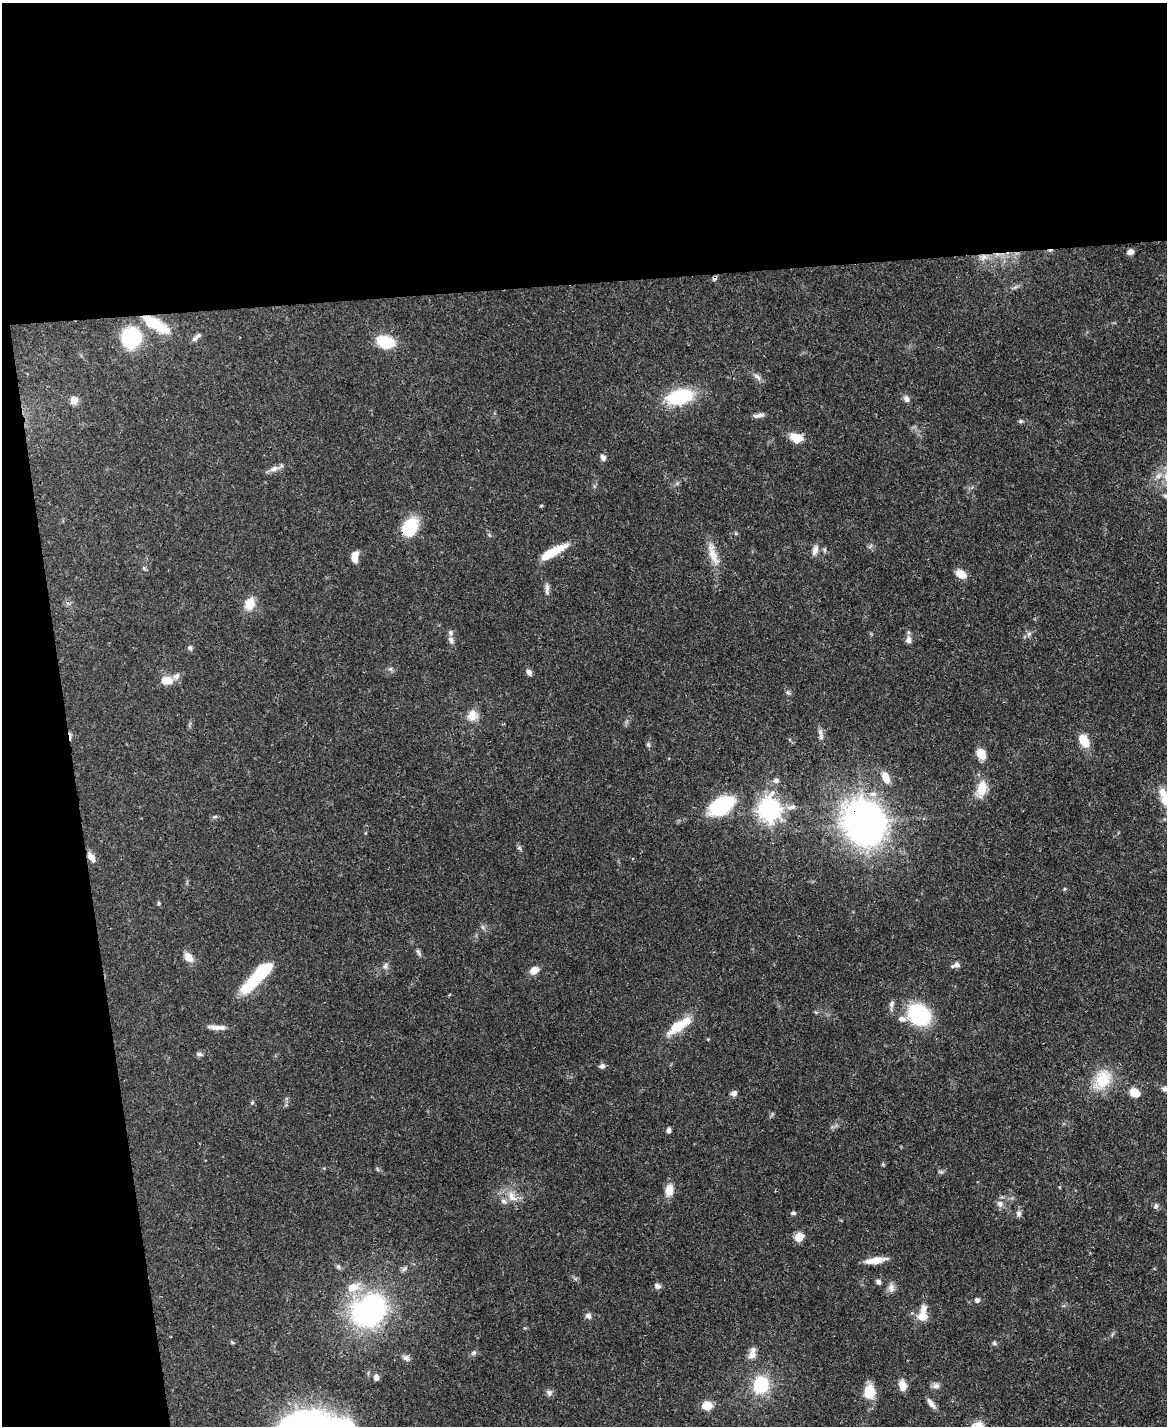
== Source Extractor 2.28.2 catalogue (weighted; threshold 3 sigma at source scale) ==
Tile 1 of 4 x 3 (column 1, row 1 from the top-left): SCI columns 3-1167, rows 3089-4512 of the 4665 x 4644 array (HDU 1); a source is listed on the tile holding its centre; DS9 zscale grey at full resolution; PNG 1169 x 1428 px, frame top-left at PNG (2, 3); no overlay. Shown black and unused: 26% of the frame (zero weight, under 3 of 4 exposures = <1% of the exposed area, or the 3 px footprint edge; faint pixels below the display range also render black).
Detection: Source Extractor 2.28.2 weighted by HDU 2 'WHT'; one run over the whole footprint, this tile lists its part. Background 0.0656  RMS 0.0033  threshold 0.015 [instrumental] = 3 sigma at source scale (4.5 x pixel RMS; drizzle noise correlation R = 1.50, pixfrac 1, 0.05/0.05 arcsec/px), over >= 5 px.
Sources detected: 119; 2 inside a brighter object's white glare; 3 cosmic-ray / hot-pixel residue — not listed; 6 inside a brighter listed object's ellipse — not listed separately; the other 108 listed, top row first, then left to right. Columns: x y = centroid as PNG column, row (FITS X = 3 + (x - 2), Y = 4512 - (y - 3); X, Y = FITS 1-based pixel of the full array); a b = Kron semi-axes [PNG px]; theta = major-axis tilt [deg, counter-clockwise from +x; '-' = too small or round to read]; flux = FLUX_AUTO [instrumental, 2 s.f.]
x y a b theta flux
1130 252 6 5 - 1.7
984 257 11 9 35 2.4
1015 287 8 4 36 0.73
152 323 32 16 -26 11
131 337 13 11 69 53
197 337 15 5 43 1.3
385 342 19 12 -16 11
757 377 13 6 -44 1.5
680 397 19 11 13 30
906 399 10 7 -59 1.4
74 400 10 9 - 2.1
758 415 15 5 9 1.5
1020 421 6 5 - 0.56
796 438 15 10 -21 5.4
603 457 8 6 -67 1.3
274 469 16 7 14 1.9
1166 496 11 5 -6 1.1
410 527 19 14 64 15
870 546 8 3 45 0.51
815 550 15 8 75 2.1
553 552 29 7 29 11
713 554 34 10 -71 5.6
355 557 12 7 85 3.5
144 568 7 4 -56 0.51
961 574 10 7 -28 5
547 587 12 6 -83 1.5
250 604 17 13 67 4.9
1029 634 7 5 44 0.92
451 640 10 7 -61 1.2
909 640 8 7 - 1.7
190 648 7 6 - 0.83
390 669 7 4 18 0.63
529 672 9 6 -56 1.1
166 680 12 8 -1 5
788 692 8 5 -39 0.73
472 716 15 13 68 4
821 737 9 6 -90 1.3
1084 740 12 7 -58 8.3
648 745 7 5 -69 0.59
981 754 10 7 -63 6.6
886 777 15 9 -63 3.8
776 781 7 7 - 1.4
982 789 21 12 74 6.3
872 794 13 7 10 2.4
1166 801 35 13 -72 8.4
721 806 27 15 28 25
792 807 14 7 10 1.9
769 810 9 8 - 230
215 817 8 4 9 0.57
864 823 18 16 -62 410
519 848 6 4 18 0.51
91 857 12 7 -57 2.5
1064 889 5 3 - 0.34
159 903 5 5 - 0.4
482 927 7 4 -88 0.67
418 952 11 5 -59 1
188 957 14 9 -53 3.1
957 965 9 8 - 1.4
385 966 10 7 61 1.4
534 970 9 7 31 3.7
263 972 35 15 39 15
449 995 4 3 - 0.4
892 1005 14 6 83 1.4
919 1015 17 14 -38 38
902 1019 11 7 -14 1.8
679 1026 37 11 35 8.8
216 1027 22 6 -4 2.6
199 1054 8 6 -11 0.85
602 1066 8 6 15 1.1
1103 1080 31 20 54 11
1164 1089 7 7 - 1.1
734 1093 6 5 - 1.6
1135 1093 12 9 -32 4.2
252 1103 6 4 2 0.43
669 1130 6 5 - 0.93
883 1164 5 4 - 0.39
941 1172 8 5 -6 0.63
669 1190 14 9 81 4.1
512 1197 18 10 -56 4.2
1000 1204 10 9 - 1.7
1156 1206 8 6 80 0.88
793 1213 6 4 7 0.72
1019 1214 9 7 86 1.2
799 1237 8 7 - 5.3
876 1260 23 6 9 4.9
338 1267 7 5 -87 0.71
878 1282 7 5 -66 0.85
657 1286 9 7 -21 1.2
353 1287 20 12 20 6
891 1288 12 8 -86 1.9
977 1300 6 6 - 0.99
369 1310 30 25 36 81
922 1315 22 11 79 5.2
588 1316 8 7 - 1.2
232 1342 6 3 -20 0.39
994 1343 7 5 -17 0.68
474 1353 7 6 - 0.79
752 1355 13 9 15 1.9
406 1358 9 8 - 1.4
376 1377 7 6 - 1.4
761 1385 15 13 76 17
902 1385 12 8 -76 3.5
936 1386 10 8 -8 1.4
549 1393 9 8 - 1.1
869 1393 15 11 81 8
931 1403 16 6 -52 1.9
707 1406 10 9 - 4.6
290 1421 50 20 34 26
Overlapping masked pixels (flux is a lower limit): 6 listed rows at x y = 984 257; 152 323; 410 527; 553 552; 864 823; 91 857
Isophote crosses this tile's border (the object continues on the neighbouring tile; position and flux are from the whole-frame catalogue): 3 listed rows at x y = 1166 496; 1166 801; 290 1421